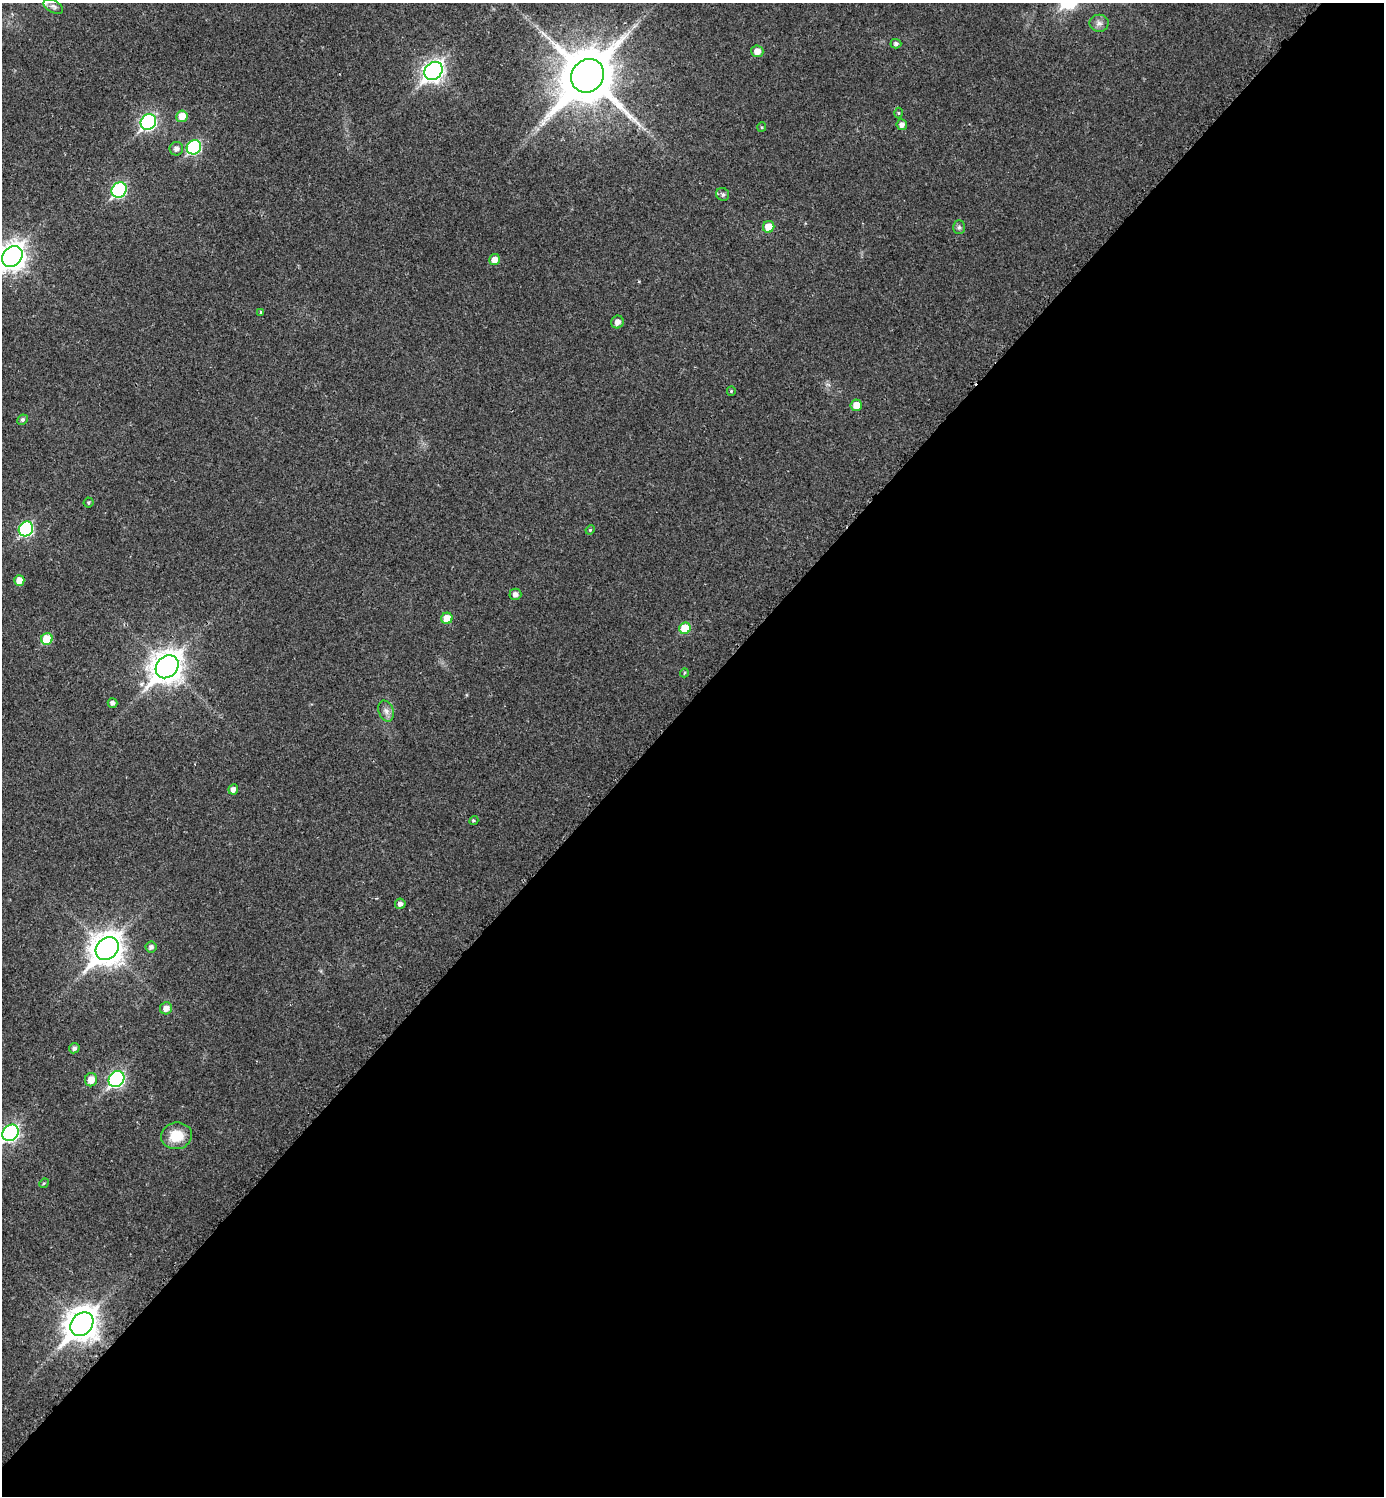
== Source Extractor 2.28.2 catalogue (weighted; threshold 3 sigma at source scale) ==
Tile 12 of 4 x 4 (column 4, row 3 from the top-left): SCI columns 4459-5840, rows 1495-2988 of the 5994 x 5992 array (HDU 1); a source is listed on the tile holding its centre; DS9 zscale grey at full resolution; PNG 1386 x 1498 px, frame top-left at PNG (2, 3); each listed source drawn as its Kron ellipse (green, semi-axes under 4 px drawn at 4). Shown black and unused: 53% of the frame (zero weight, under 2 of 3 exposures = <1% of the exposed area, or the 3 px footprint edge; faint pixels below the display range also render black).
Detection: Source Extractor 2.28.2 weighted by HDU 2 'WHT'; one run over the whole footprint, this tile lists its part. Background 0.0292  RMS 0.0051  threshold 0.0229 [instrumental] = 3 sigma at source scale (4.5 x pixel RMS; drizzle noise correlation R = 1.50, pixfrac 1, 0.05/0.05 arcsec/px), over >= 5 px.
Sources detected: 50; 1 cosmic-ray / hot-pixel residue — neither listed nor drawn; the other 49 listed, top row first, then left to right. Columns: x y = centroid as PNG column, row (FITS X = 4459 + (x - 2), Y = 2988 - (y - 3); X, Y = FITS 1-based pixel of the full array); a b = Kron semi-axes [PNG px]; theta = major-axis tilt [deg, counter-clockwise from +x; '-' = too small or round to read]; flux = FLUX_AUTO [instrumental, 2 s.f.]
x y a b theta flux
53 6 10 6 -28 1.9
1099 23 9 8 - 2.4
896 44 5 5 - 1.4
757 51 6 6 - 4.2
433 71 10 8 45 250
588 76 17 15 49 3300
898 113 5 3 - 0.57
182 116 6 5 - 7.1
148 122 8 7 - 110
902 125 5 5 - 2.3
762 127 4 4 - 0.55
194 147 7 7 - 56
176 149 7 6 - 2.2
119 190 8 7 - 72
723 194 7 6 - 1.4
769 227 6 5 - 7.8
959 227 7 5 -90 1.1
12 256 11 9 48 480
495 260 5 5 - 4.4
261 312 4 3 - 0.59
617 322 6 6 - 3.1
731 391 5 4 - 0.61
856 405 6 5 - 5.6
22 420 5 4 - 1.1
88 503 5 5 - 0.75
26 529 8 7 - 60
590 530 5 4 - 0.58
19 580 5 5 - 4.2
515 594 6 5 - 2.4
447 618 6 5 - 7.9
685 628 6 5 - 15
47 639 6 5 - 14
167 667 12 10 46 710
684 673 4 3 - 0.49
113 703 5 4 - 2
386 711 11 7 -71 2.6
233 789 5 5 - 2.5
474 821 4 4 - 0.69
400 904 5 5 - 1.9
151 947 5 5 - 1.7
107 948 12 10 47 750
166 1008 6 6 - 3.5
74 1048 5 5 - 1.5
117 1079 8 7 - 94
91 1080 7 6 - 5.1
11 1133 9 7 46 120
176 1136 15 13 8 11
44 1183 5 4 - 0.62
82 1324 13 10 48 770
Isophote crosses this tile's border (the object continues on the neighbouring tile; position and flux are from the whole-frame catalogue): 3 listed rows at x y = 53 6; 12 256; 11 1133